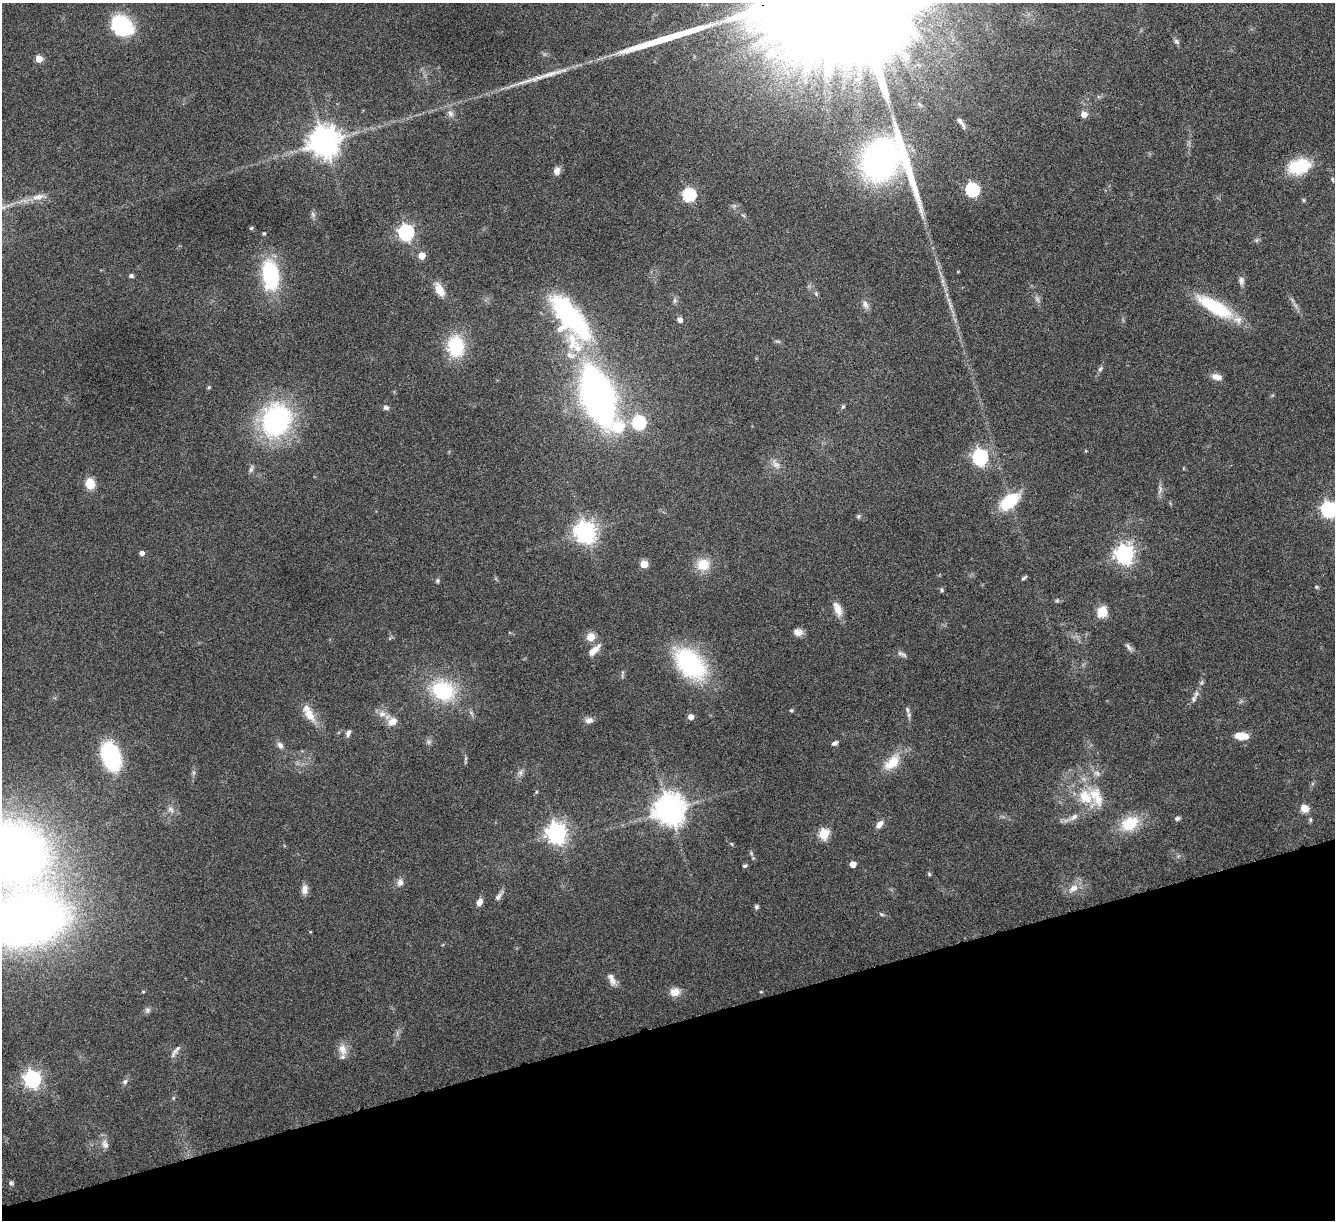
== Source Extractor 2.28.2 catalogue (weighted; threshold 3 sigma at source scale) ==
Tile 14 of 4 x 4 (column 2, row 4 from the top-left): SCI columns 1356-2688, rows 161-1378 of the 5378 x 5312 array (HDU 1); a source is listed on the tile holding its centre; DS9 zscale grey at full resolution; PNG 1337 x 1222 px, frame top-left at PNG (2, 3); no overlay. Shown black and unused: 16% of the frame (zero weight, under 4 of 8 exposures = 1% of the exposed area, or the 3 px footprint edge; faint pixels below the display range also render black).
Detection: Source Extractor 2.28.2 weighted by HDU 2 'WHT'; one run over the whole footprint, this tile lists its part. Background 0.0526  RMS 0.0039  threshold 0.0158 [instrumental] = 3 sigma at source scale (4.09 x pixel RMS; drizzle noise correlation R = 1.36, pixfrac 0.8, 0.05/0.05 arcsec/px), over >= 5 px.
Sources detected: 125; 3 long thin detections or spike segments (spike, bleed or trail) — not listed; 3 inside a brighter listed object's ellipse — not listed separately; the other 119 listed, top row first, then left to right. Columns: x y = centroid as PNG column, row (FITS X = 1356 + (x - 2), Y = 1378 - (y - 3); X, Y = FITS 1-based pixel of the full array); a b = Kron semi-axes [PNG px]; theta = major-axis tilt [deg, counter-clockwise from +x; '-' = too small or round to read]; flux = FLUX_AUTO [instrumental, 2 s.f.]
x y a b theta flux
122 26 22 16 -40 26
1176 42 8 6 -51 0.79
905 55 16 6 88 2.6
39 59 5 5 - 5.1
450 113 9 7 -47 1.4
1084 114 6 5 - 2.8
961 123 17 4 -56 1.3
324 142 9 9 - 510
881 160 32 25 65 120
1299 166 27 18 14 13
557 171 9 7 73 2.1
1332 179 6 4 -72 0.49
972 190 6 6 - 50
689 195 6 6 - 44
38 197 16 8 10 2.9
1303 200 6 4 -71 0.41
313 215 7 5 -56 0.77
743 215 6 4 -19 0.44
251 228 5 4 - 0.51
406 232 7 6 - 93
264 233 4 4 - 0.37
422 256 5 5 - 5
958 272 3 3 - 0.27
270 275 28 14 -83 31
131 276 6 5 - 0.7
1241 281 11 7 -89 1.4
439 290 16 9 -63 4.2
865 305 12 7 -64 1.5
1214 306 46 14 -29 20
570 317 53 22 -50 61
680 320 7 6 - 1.2
456 346 26 20 -86 16
1100 369 7 5 45 0.66
1217 377 13 7 -16 2.3
209 387 5 5 - 0.4
598 396 39 17 -68 240
843 407 6 4 68 0.51
386 408 8 6 -18 0.95
276 420 30 25 64 63
639 423 6 6 - 46
980 457 7 6 - 90
776 465 9 6 -30 1.5
251 469 11 5 69 0.88
90 483 11 9 -80 5.4
1160 489 14 4 74 1.2
1009 501 21 12 39 14
1328 509 6 6 - 82
858 516 7 5 69 0.55
585 532 7 7 - 230
142 553 5 4 - 1.5
1124 554 7 7 - 170
644 564 5 5 - 8.4
703 564 17 15 8 5.9
1024 578 7 4 28 0.56
437 580 6 5 - 0.55
1316 587 5 4 - 0.49
942 590 5 5 - 0.52
1057 600 5 5 - 0.51
837 609 19 9 -69 3.7
1102 612 10 9 - 6.1
798 632 11 9 -13 2
591 637 5 5 - 9.9
1128 647 13 5 -54 1.1
594 650 18 7 42 3.1
902 654 15 5 -26 0.99
690 663 43 26 -46 36
443 691 33 26 -25 22
1193 699 9 6 -87 1.1
907 709 8 6 -73 0.94
791 710 5 4 - 0.46
309 714 22 11 -57 5
382 714 10 9 - 2.3
691 717 5 5 - 2.7
589 720 10 7 7 1.6
392 722 13 9 41 3
348 733 8 6 69 1.2
1242 736 16 8 -3 3.9
834 743 7 4 31 1.1
280 745 10 6 -48 1.3
111 756 21 13 -70 42
892 762 25 13 46 7.5
520 773 8 7 - 1.2
1096 796 32 17 -64 10
1304 808 9 8 - 3.3
171 809 10 6 -40 1.4
669 810 9 9 - 560
1074 817 14 7 37 1.9
1177 818 7 5 19 0.8
1310 820 6 4 84 0.53
879 824 11 7 51 2
1130 824 20 14 28 11
556 833 8 7 - 200
824 834 6 5 - 21
732 844 5 3 - 0.33
11 852 51 42 -24 320
753 858 5 4 - 0.4
853 864 5 4 - 3.4
745 866 5 4 - 0.58
929 874 5 4 - 0.48
400 882 10 8 78 1.7
1073 888 13 9 33 3.1
305 889 12 7 85 2
498 897 11 6 54 1.3
479 902 8 6 58 2.2
756 907 5 5 - 0.85
881 914 7 4 -35 0.56
26 921 52 34 10 360
310 932 4 3 - 0.27
612 979 16 7 -67 2.2
143 992 5 3 - 0.34
675 992 12 10 6 3.1
761 992 5 3 - 0.27
147 1010 7 7 - 0.93
176 1049 18 4 49 1.4
342 1049 16 10 -72 3.2
32 1079 7 7 - 120
125 1081 7 6 - 0.9
105 1144 13 8 -66 1.9
11 1183 6 5 - 0.71
Isophote crosses this tile's border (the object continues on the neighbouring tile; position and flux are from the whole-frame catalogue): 3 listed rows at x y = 1328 509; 11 852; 26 921